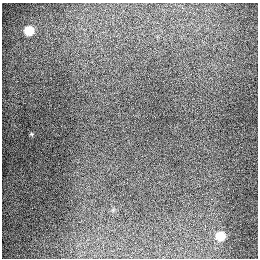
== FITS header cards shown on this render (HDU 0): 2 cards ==
NAXIS1  =                  256
NAXIS2  =                  256

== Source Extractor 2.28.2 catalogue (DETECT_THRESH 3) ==
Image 256 x 256 px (HDU 0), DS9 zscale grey, 1 PNG px = 1 image px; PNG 260 x 260 px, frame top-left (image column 1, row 256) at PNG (2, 3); no overlay
Background 1290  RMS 27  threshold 80.1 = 3 sigma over >= 5 px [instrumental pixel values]
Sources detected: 3; all 3 listed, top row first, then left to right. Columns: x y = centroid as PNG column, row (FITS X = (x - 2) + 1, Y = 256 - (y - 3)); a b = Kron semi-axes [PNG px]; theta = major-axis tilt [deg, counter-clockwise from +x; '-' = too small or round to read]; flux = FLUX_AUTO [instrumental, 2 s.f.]
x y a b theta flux
29 31 6 6 - 82000
31 134 5 4 - 2100
220 236 6 6 - 64000